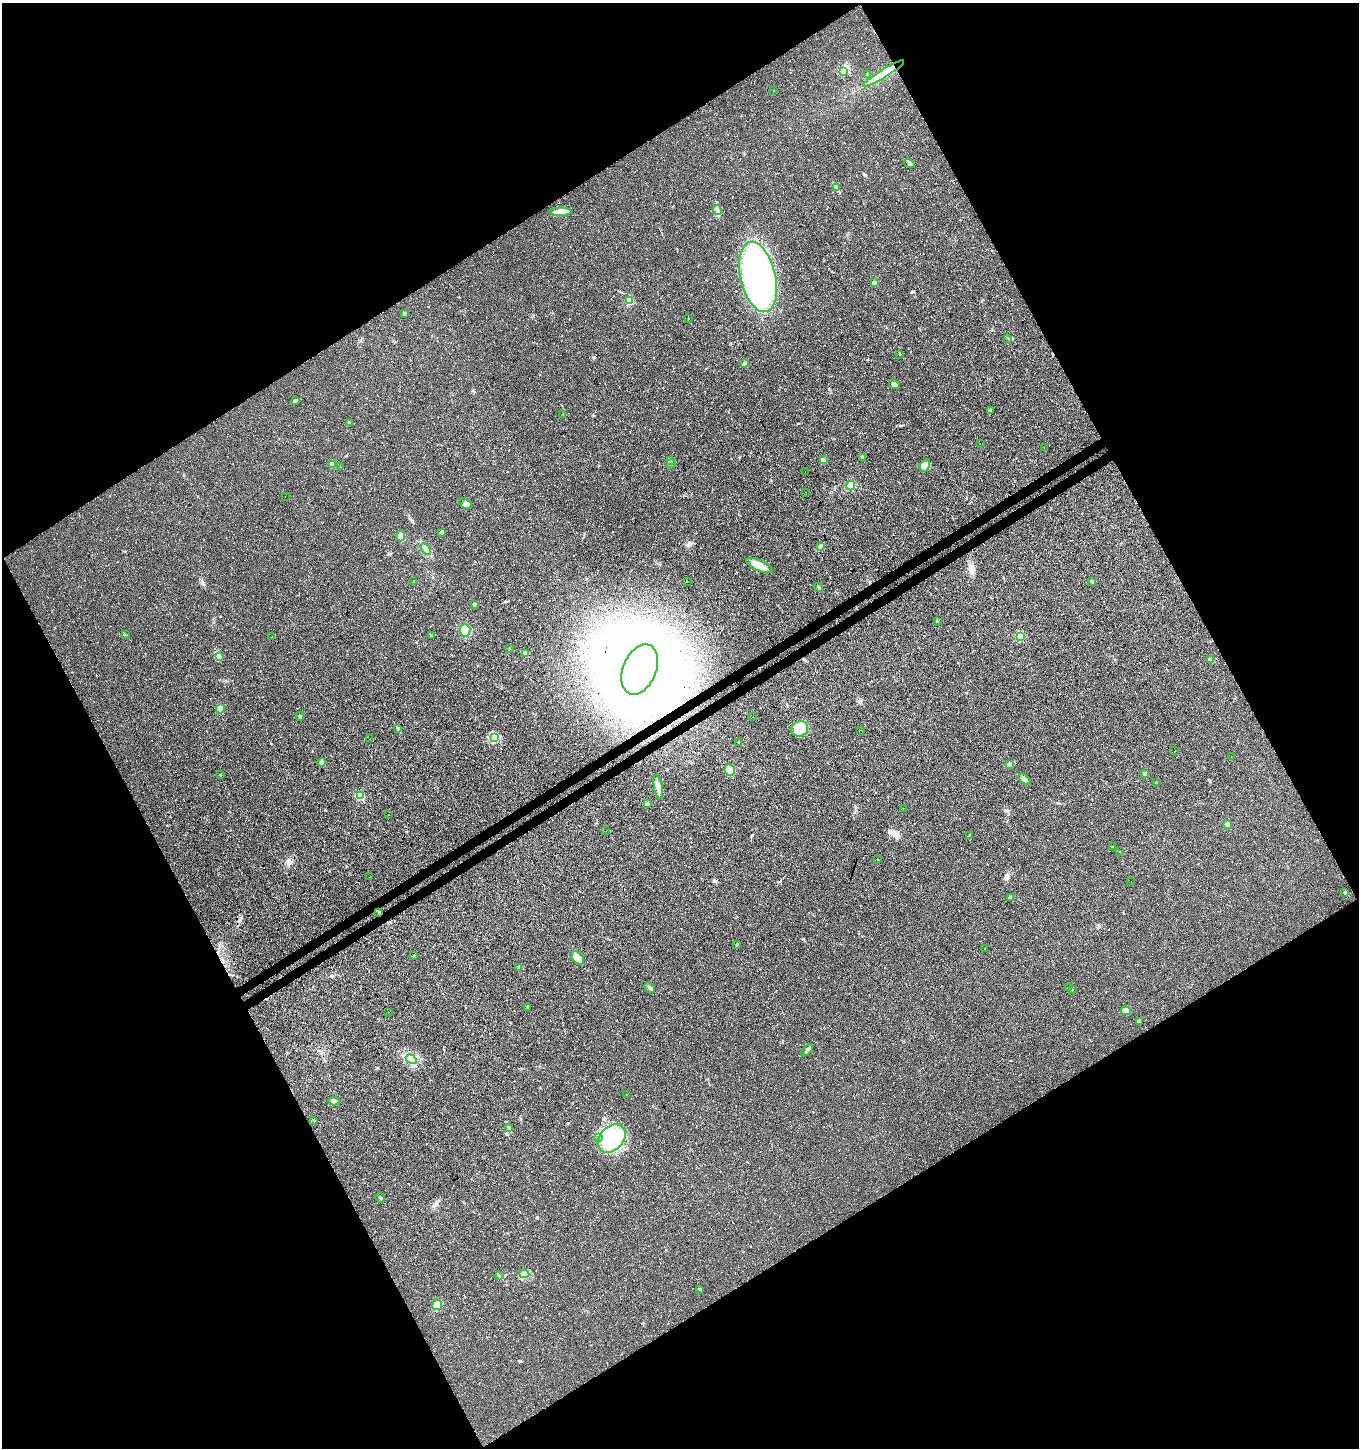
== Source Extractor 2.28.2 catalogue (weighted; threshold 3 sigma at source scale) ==
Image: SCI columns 200-5625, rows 51-5834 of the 5765 x 5889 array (HDU 1 of 3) = the unmasked area's bounding box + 8 px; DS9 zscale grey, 4 x 4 block average (1 PNG px = mean of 4 x 4 image px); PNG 1361 x 1450 px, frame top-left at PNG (2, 3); each listed source drawn as its Kron ellipse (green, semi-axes under 4 px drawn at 4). Shown black and unused: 48% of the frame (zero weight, under 3 of 4 exposures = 5% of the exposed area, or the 3 px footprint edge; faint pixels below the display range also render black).
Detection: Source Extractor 2.28.2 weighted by HDU 2 'WHT'. Background 0.0151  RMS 0.0074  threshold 0.0334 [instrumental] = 3 sigma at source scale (4.5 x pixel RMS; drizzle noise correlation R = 1.50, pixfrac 1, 0.0396/0.0396 arcsec/px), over >= 5 px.
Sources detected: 126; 3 inside a brighter object's white glare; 3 cosmic-ray / hot-pixel residue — neither listed nor drawn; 1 coinciding with a brighter row at this scale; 4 inside a brighter listed object's ellipse — not listed separately; the other 115 listed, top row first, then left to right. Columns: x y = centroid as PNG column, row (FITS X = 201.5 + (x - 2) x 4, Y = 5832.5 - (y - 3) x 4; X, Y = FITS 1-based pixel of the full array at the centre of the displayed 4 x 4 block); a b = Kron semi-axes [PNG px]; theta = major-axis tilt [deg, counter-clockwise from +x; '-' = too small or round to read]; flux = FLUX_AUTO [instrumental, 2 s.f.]
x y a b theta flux
844 72 3 2 - 5.7
867 74 2 2 - 4.5
884 74 23 2 32 41
774 90 2 2 - 5
909 163 6 3 -34 9.5
837 188 4 2 - 7.2
717 210 5 3 - 14
561 212 11 4 2 47
758 277 36 17 -76 1400
874 282 3 3 - 8.2
629 301 2 2 - 280
404 314 3 2 - 3.2
688 319 2 2 - 3.8
1008 338 2 2 - 2.8
900 354 2 2 - 2.3
744 364 3 2 - 4.4
894 384 5 3 - 16
295 401 3 2 - 5.9
991 411 3 2 - 5.5
563 415 2 2 - 1.2
349 422 3 2 - 4.1
980 444 2 2 - 1.8
1044 448 2 2 - 0.74
862 457 3 2 - 4.4
823 460 3 2 - 5
671 461 4 2 - 8.4
332 464 4 3 - 14
671 464 5 2 - 9
925 465 6 5 - 25
341 467 2 2 - 1.4
805 471 2 2 - 0.79
851 486 5 4 - 48
805 492 2 2 - 4.4
285 496 2 2 - 0.62
465 504 7 4 -31 19
442 532 3 2 - 5.6
401 536 5 4 - 18
820 546 2 2 - 1.9
426 549 6 3 -56 15
759 565 14 5 -23 50
414 581 2 2 - 2.3
687 581 2 2 - 1
1092 582 3 2 - 4.2
819 587 5 2 - 6.9
474 605 3 2 - 8.5
937 621 2 2 - 2.2
465 630 6 5 - 46
125 635 3 2 - 2.8
431 635 4 2 - 3.1
1020 636 2 2 - 310
272 637 2 2 - 0.88
509 649 2 2 - 2.5
525 653 2 2 - 59
220 656 4 2 - 6.3
1210 659 2 2 - 3
640 669 26 16 68 5100
220 709 4 3 - 14
300 716 4 2 - 5.4
753 717 2 2 - 0.87
398 728 3 2 - 4.7
800 729 8 7 - 130
860 730 2 2 - 1.5
495 737 3 3 - 9.9
370 739 2 2 - 2
739 742 2 2 - 1.7
1174 751 2 2 - 5
1231 756 2 2 - 5.8
322 762 4 3 - 14
1009 764 3 3 - 7
730 770 6 5 - 62
1145 774 3 3 - 9.6
220 775 2 2 - 12
1024 779 7 3 -41 15
1156 782 2 2 - 2.1
658 787 13 3 -80 35
360 795 2 2 - 310
647 803 3 2 - 5.5
903 809 2 2 - 0.99
388 815 2 2 - 0.96
1227 824 3 2 - 7.4
606 831 2 2 - 0.76
969 835 2 2 - 1.4
1112 847 3 2 - 6.6
1120 851 2 2 - 1.4
878 860 2 2 - 1.1
370 877 2 2 - 0.71
1131 881 2 2 - 2.7
1345 892 3 2 - 7.3
1010 897 3 2 - 2.6
379 912 2 2 - 11
737 945 2 2 - 2.1
984 948 2 2 - 1
414 955 2 2 - 3.5
578 958 8 5 -50 24
518 968 3 2 - 2.6
650 988 6 2 -46 10
1068 988 3 2 - 5.2
1072 989 2 2 - 2.7
527 1007 3 2 - 3.2
1126 1011 5 4 - 15
388 1013 2 2 - 0.56
1139 1021 2 2 - 2.8
807 1050 7 3 45 10
411 1059 6 4 -33 21
627 1094 2 2 - 0.77
334 1101 5 4 - 19
314 1120 2 2 - 13
509 1128 2 2 - 40
598 1137 2 2 - 0.75
611 1138 16 11 45 160
380 1198 5 2 - 6.1
524 1274 5 2 - 9.3
499 1275 2 2 - 1.9
700 1289 2 2 - 2.2
437 1305 5 4 - 36
Diffuse or blended objects may show on this block-average render without a row.